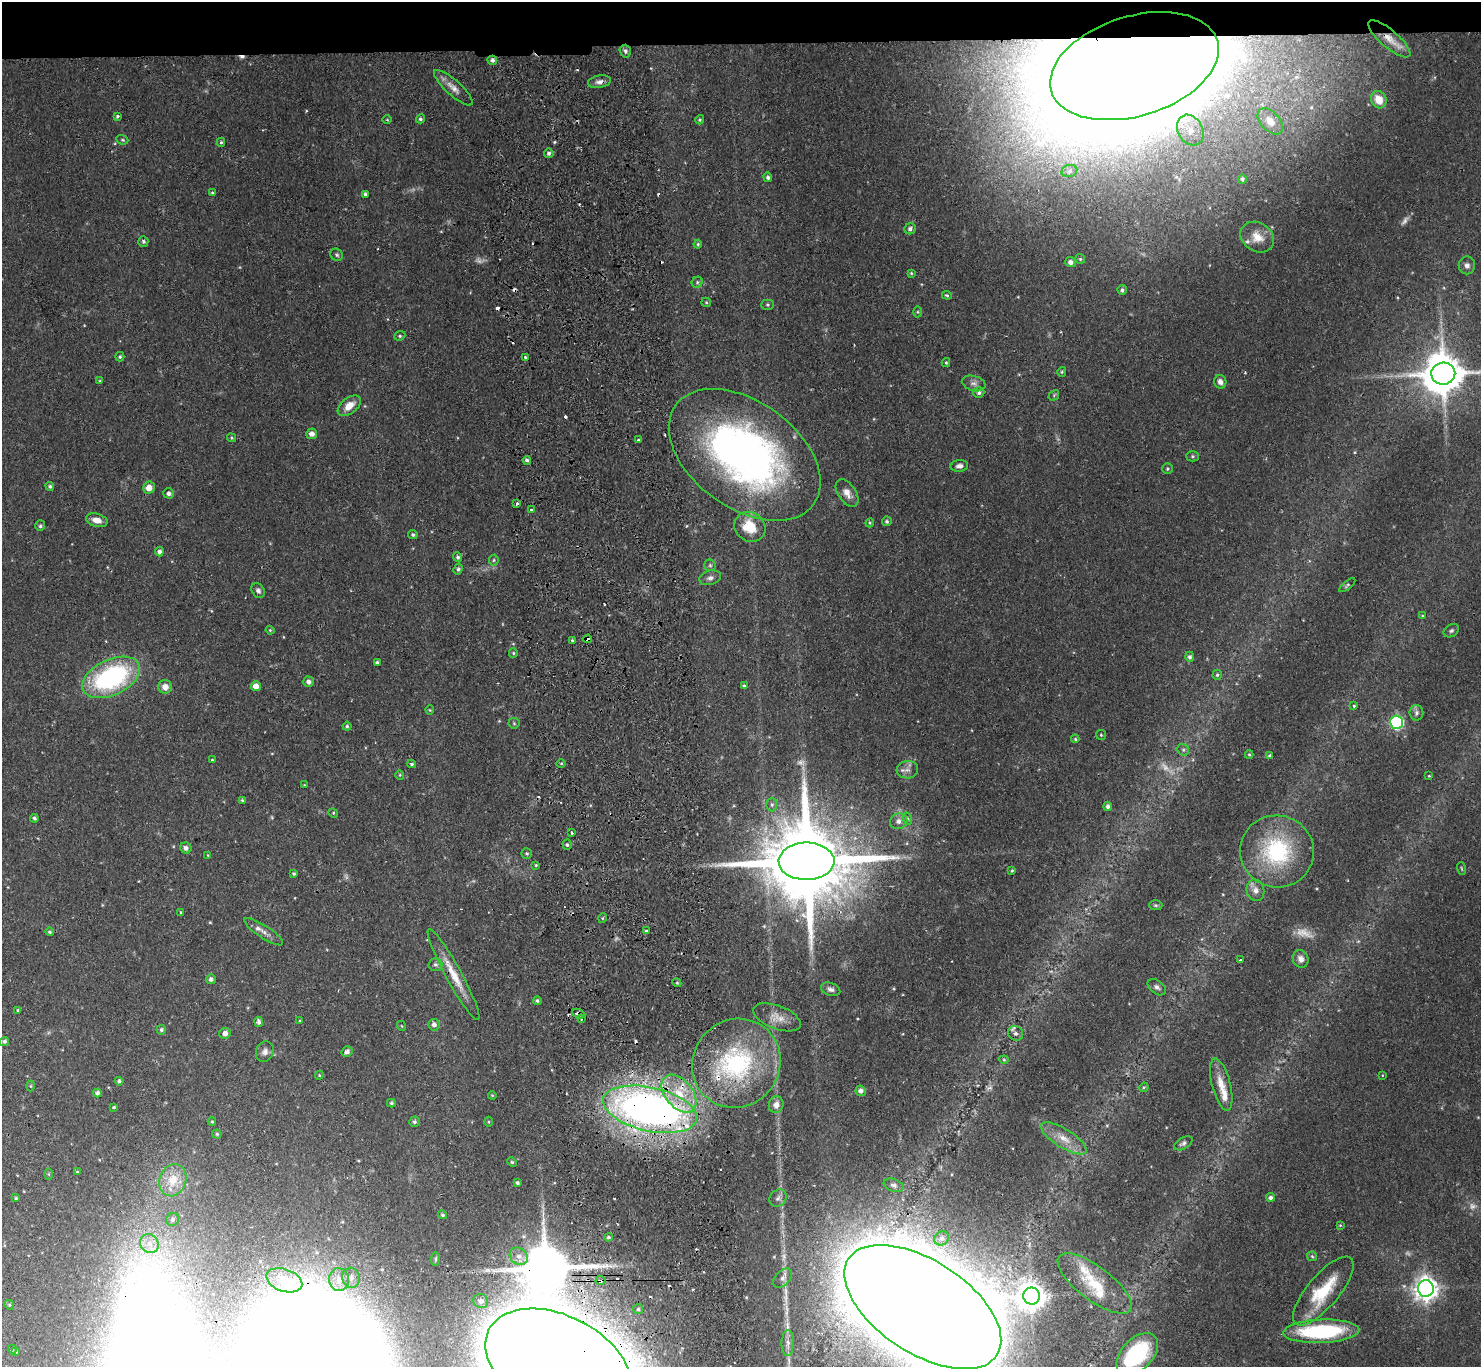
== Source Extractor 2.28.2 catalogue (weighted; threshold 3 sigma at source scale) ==
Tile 2 of 3 x 3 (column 2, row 1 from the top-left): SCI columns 1536-3014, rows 2931-4295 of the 4550 x 4427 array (HDU 1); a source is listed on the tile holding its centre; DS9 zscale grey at full resolution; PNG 1483 x 1369 px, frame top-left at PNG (2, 2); each listed source drawn as its Kron ellipse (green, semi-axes under 4 px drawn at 4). Shown black and unused: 3% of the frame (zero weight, under 2 of 3 exposures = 3% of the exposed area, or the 3 px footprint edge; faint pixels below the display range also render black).
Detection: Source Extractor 2.28.2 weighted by HDU 2 'WHT'; one run over the whole footprint, this tile lists its part. Background 0.0617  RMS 0.0052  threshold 0.0233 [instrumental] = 3 sigma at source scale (4.5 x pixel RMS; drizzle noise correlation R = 1.50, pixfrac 1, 0.05/0.05 arcsec/px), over >= 5 px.
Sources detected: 251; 9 too faint to see at this stretch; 1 inside a brighter object's white glare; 19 cosmic-ray / hot-pixel residue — neither listed nor drawn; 7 inside a brighter listed object's ellipse — not listed separately; the other 215 listed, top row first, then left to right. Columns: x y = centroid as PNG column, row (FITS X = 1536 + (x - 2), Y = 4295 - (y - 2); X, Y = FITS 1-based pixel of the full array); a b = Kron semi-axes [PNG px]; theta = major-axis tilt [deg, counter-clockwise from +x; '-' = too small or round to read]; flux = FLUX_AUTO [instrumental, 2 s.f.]
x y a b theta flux
1389 39 26 8 -40 6.9
625 51 6 5 - 1.4
492 60 5 4 - 1.6
1134 66 87 50 17 8000
599 82 11 6 11 2.5
453 88 25 7 -42 4.6
1379 100 9 7 -62 7
117 116 4 3 - 0.9
420 119 4 4 - 1
387 120 4 3 - 0.44
700 120 5 4 - 0.66
1270 121 15 9 -47 6.3
1190 130 16 12 -60 8.2
122 140 6 4 -19 0.73
221 142 4 4 - 0.71
549 153 5 4 - 1.2
1069 171 8 6 16 1.7
768 177 5 4 - 1.2
1242 179 4 4 - 1.2
212 192 4 2 - 0.4
365 194 4 3 - 1.1
910 229 6 5 - 1.8
1257 237 18 14 -33 7.7
143 241 5 5 - 1.1
698 244 4 4 - 0.69
337 255 6 5 - 1.1
1080 259 5 5 - 0.7
1070 262 5 5 - 1.9
1467 265 9 8 - 2.2
911 273 3 3 - 0.65
697 282 6 5 - 0.97
1122 290 5 4 - 1.3
947 295 5 3 - 0.71
706 302 5 4 - 0.64
768 305 6 5 - 0.82
918 312 5 3 - 0.56
400 336 5 4 - 0.76
120 357 4 4 - 0.81
526 357 3 3 - 1.7
946 363 4 4 - 0.63
1062 372 5 4 - 0.62
1443 374 12 11 - 1900
100 381 4 3 - 0.53
1220 382 7 6 - 2.5
974 383 12 7 -16 2.3
979 393 5 5 - 1.5
1054 395 6 4 48 0.67
349 406 13 8 38 6.4
312 434 5 5 - 2.8
231 438 5 4 - 0.59
638 440 3 3 - 0.98
745 455 85 53 -36 270
1192 456 6 5 - 0.91
527 460 4 3 - 1.3
959 466 9 6 5 2.2
1168 469 5 5 - 0.82
50 486 4 4 - 1
149 488 6 6 - 5.2
169 493 5 5 - 1.7
847 493 16 8 -56 4.4
517 504 4 3 - 1.1
531 510 3 3 - 1.5
97 520 11 6 -15 4.2
887 521 5 4 - 0.96
870 523 4 4 - 0.62
40 526 5 5 - 0.99
750 527 16 14 -37 16
413 535 5 4 - 0.83
159 552 5 4 - 1.9
458 557 5 4 - 1
494 560 5 5 - 0.76
710 565 6 5 - 1.1
458 569 5 4 - 1.1
710 578 11 7 17 2.1
1347 585 10 4 38 0.83
258 591 8 6 -55 1.6
1422 616 4 4 - 0.51
270 630 4 4 - 0.54
1451 631 8 6 32 1.2
588 639 4 3 - 1.7
572 640 3 3 - 0.92
513 653 5 4 - 0.64
1190 657 5 4 - 1.3
377 662 4 3 - 0.98
1217 675 5 4 - 0.81
111 677 31 17 25 86
308 682 5 5 - 1.8
256 686 5 4 - 4.6
744 686 4 3 - 0.64
165 687 7 7 - 4.4
1354 706 4 3 - 0.8
430 710 4 4 - 0.56
1416 713 8 7 - 1.7
1396 722 6 6 - 79
514 723 5 5 - 0.77
347 726 4 4 - 0.8
1101 735 5 5 - 0.68
1075 739 4 3 - 0.56
1183 750 6 5 - 0.93
1249 754 4 4 - 0.61
1270 756 4 4 - 0.9
212 760 4 3 - 0.54
561 763 5 3 - 0.59
412 764 4 3 - 0.9
907 770 11 8 7 3
400 775 5 4 - 0.6
1429 776 3 2 - 0.41
304 785 4 3 - 0.41
243 800 4 3 - 1
772 805 7 5 89 1.1
1108 806 4 4 - 1.6
333 813 5 4 - 0.6
34 818 4 4 - 1.1
908 819 6 4 -71 0.95
899 821 9 8 - 2.9
572 833 3 3 - 0.97
567 845 5 4 - 0.84
186 848 6 5 - 1.9
1277 851 37 36 - 53
527 853 5 5 - 0.85
208 855 4 3 - 0.42
807 861 28 19 1 10000
536 865 3 3 - 0.54
1462 868 6 3 -71 0.57
1012 870 4 3 - 0.64
294 873 4 3 - 0.86
1255 890 11 8 -76 3.3
1156 905 6 5 - 0.86
180 912 3 3 - 1.1
603 918 5 3 - 0.49
646 931 3 3 - 0.85
50 932 4 4 - 0.82
264 932 23 6 -33 3.3
1301 959 9 7 -65 2.8
1240 960 3 3 - 2.3
435 964 7 6 - 1.3
453 974 51 8 -61 12
211 979 5 5 - 1.9
677 983 4 3 - 0.59
1157 987 10 6 -39 2
831 989 10 6 -19 2
537 1001 4 4 - 0.95
18 1010 4 3 - 0.9
579 1014 7 3 -21 1.5
777 1017 25 11 -21 6.1
581 1019 3 3 - 0.74
300 1021 4 3 - 0.51
259 1022 5 3 - 1.7
434 1025 6 5 - 2.1
402 1026 5 3 - 0.44
161 1030 5 5 - 1.1
225 1033 5 5 - 2.9
1015 1033 8 7 - 1.8
4 1041 5 4 - 1.1
265 1052 10 8 68 2.3
347 1052 6 5 - 2.1
1004 1060 4 4 - 0.58
736 1063 45 43 47 75
319 1075 4 4 - 0.55
1382 1075 4 2 - 0.39
119 1081 4 4 - 1.1
1221 1085 27 9 -75 7.7
31 1086 5 3 - 0.6
1144 1087 5 4 - 0.66
861 1091 5 5 - 2.2
97 1093 4 4 - 1.8
679 1094 22 13 -50 17
492 1095 4 3 - 0.46
391 1103 4 4 - 0.7
776 1105 8 7 - 3.7
114 1107 4 3 - 0.69
650 1109 48 22 -13 340
212 1122 4 4 - 0.72
414 1122 5 5 - 1.2
489 1122 5 3 - 0.49
217 1134 4 4 - 0.67
1064 1138 26 9 -32 8.4
1183 1143 10 5 30 1.4
512 1162 5 4 - 0.62
77 1172 4 3 - 0.63
49 1174 5 4 - 0.55
173 1180 16 13 71 11
517 1183 3 3 - 0.94
894 1185 10 6 -20 1.8
1271 1197 4 4 - 1.5
16 1198 4 3 - 0.63
778 1198 9 8 - 1.9
443 1215 5 4 - 0.81
172 1219 7 6 - 1.5
1340 1225 4 3 - 0.46
608 1237 4 3 - 0.82
942 1238 7 6 - 1.8
149 1244 10 9 - 4.3
519 1256 9 8 - 3.7
1312 1256 5 4 - 0.7
435 1259 7 4 87 0.84
351 1278 10 8 -80 4.2
782 1278 11 7 47 2.1
284 1280 18 11 -19 8.8
339 1280 11 10 - 6.2
601 1280 5 3 - 8.7
1095 1283 45 16 -37 20
1426 1288 8 8 - 450
1323 1291 43 16 50 24
1032 1296 8 8 - 670
481 1301 7 7 - 2.2
9 1305 5 4 - 0.63
923 1307 88 46 -33 8400
638 1309 5 5 - 1
1321 1331 38 11 2 54
788 1343 13 6 89 2.6
12 1349 5 4 - 0.83
16 1352 3 3 - 0.58
1137 1354 25 15 45 50
559 1365 78 49 -27 7500
Overlapping masked pixels (flux is a lower limit): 11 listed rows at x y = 1134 66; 745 455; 588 639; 807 861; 453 974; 579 1014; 679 1094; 650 1109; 601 1280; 923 1307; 559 1365
Isophote crosses this tile's border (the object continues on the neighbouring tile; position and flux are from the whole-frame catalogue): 4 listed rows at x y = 1443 374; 923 1307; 1137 1354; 559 1365